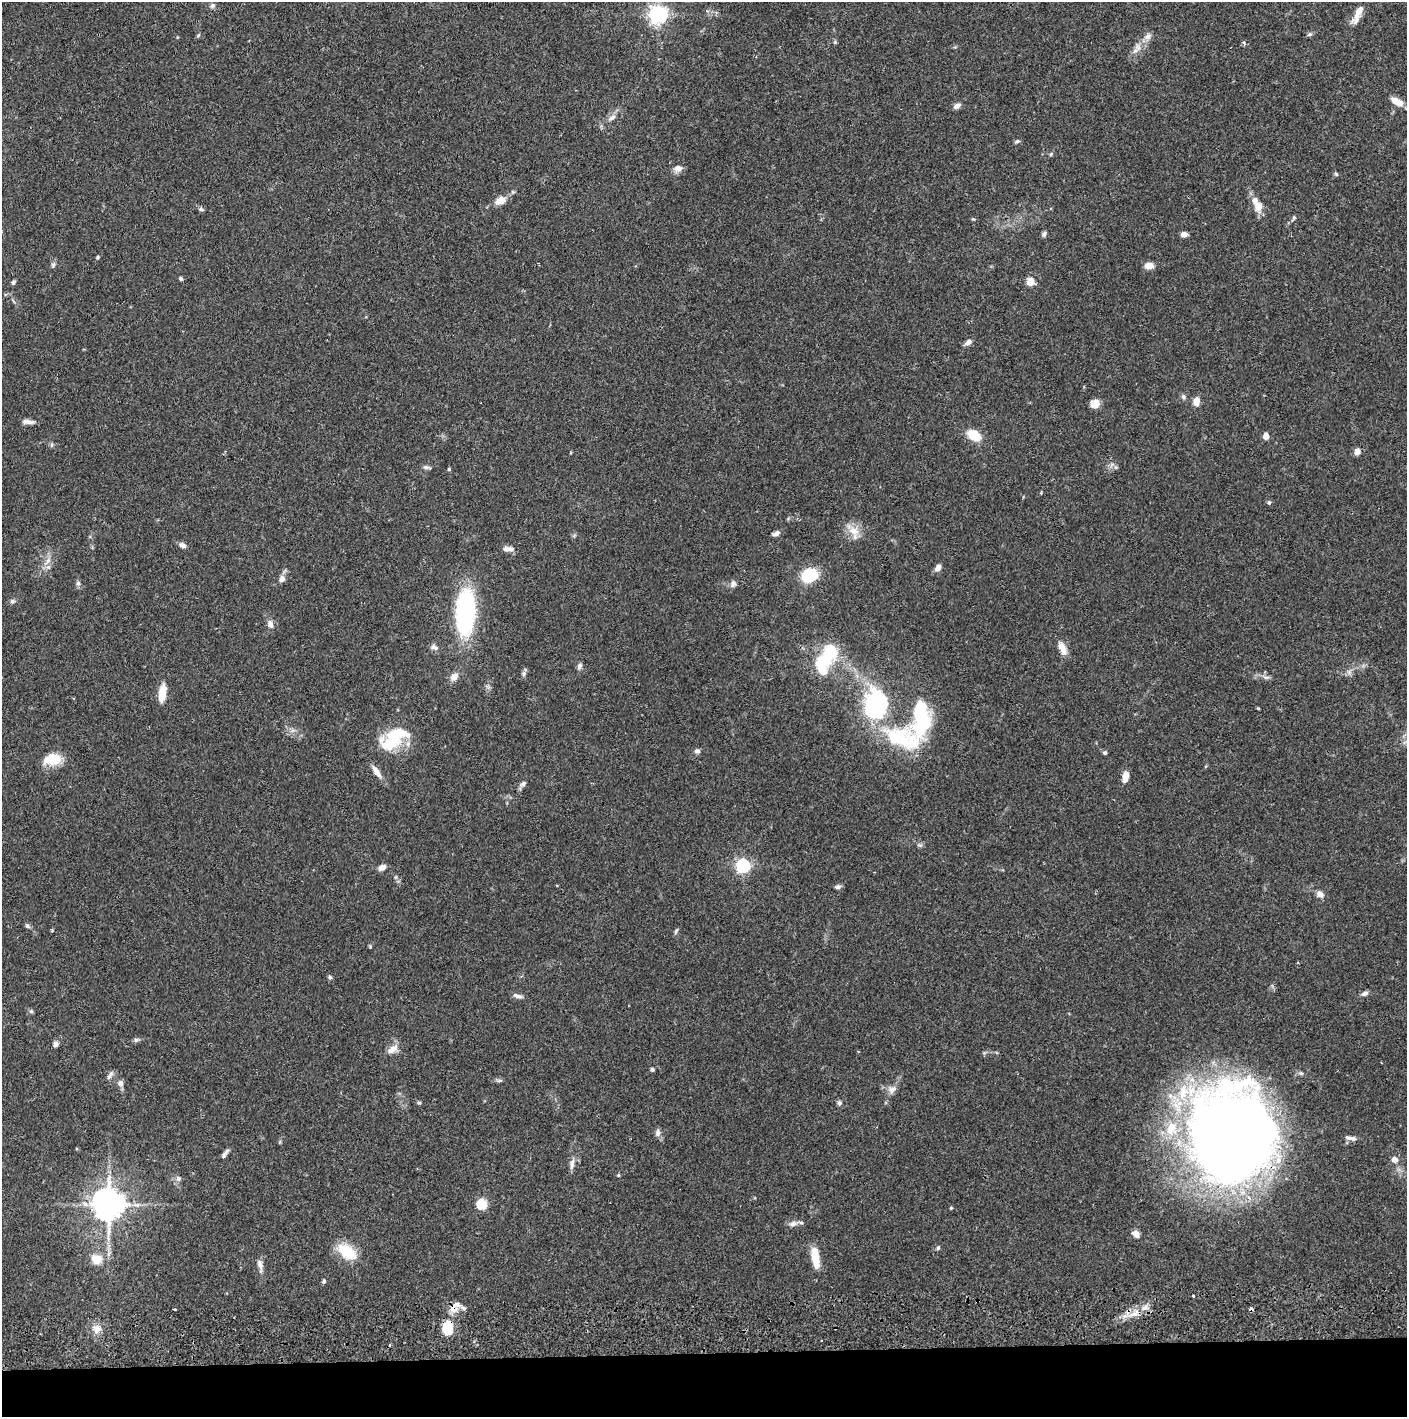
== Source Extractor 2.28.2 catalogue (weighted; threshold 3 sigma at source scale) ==
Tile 8 of 3 x 3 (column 2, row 3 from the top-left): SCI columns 1410-2814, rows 57-1471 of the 4227 x 4358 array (HDU 1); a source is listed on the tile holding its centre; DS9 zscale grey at full resolution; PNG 1409 x 1419 px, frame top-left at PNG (2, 2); no overlay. Shown black and unused: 4% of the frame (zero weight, under 2 of 3 exposures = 3% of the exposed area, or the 3 px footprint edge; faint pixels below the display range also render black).
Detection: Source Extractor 2.28.2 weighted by HDU 2 'WHT'; one run over the whole footprint, this tile lists its part. Background 0.068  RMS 0.0048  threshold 0.0218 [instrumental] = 3 sigma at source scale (4.5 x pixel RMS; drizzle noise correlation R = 1.50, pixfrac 1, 0.05/0.05 arcsec/px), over >= 5 px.
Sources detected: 130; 1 inside a brighter object's white glare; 1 cosmic-ray / hot-pixel residue — not listed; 8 inside a brighter listed object's ellipse — not listed separately; the other 120 listed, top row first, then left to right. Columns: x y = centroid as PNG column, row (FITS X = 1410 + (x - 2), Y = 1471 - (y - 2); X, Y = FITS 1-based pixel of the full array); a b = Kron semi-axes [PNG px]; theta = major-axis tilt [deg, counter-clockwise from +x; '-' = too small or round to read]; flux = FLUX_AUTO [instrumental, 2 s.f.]
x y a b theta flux
212 6 7 6 - 1.2
1359 11 26 7 58 5.1
658 14 7 6 - 230
1310 34 7 5 16 0.97
198 35 6 4 45 0.61
1148 36 11 8 39 2.5
835 42 6 3 72 0.59
1244 43 5 3 - 0.6
1138 47 10 8 -66 2.7
1397 102 14 7 -31 6.3
957 106 8 6 28 2
612 117 11 6 39 2.2
1017 141 7 5 26 0.93
1051 154 5 4 - 0.6
678 168 13 9 27 2.8
1336 174 6 4 -45 0.69
501 201 11 7 24 5.8
1258 206 11 9 -84 5.8
201 209 7 6 - 1.1
1294 218 8 4 58 0.86
973 219 5 3 - 0.52
1044 234 7 5 55 1.1
1184 234 6 5 - 2.8
97 257 5 4 - 0.6
53 265 8 5 63 1
1149 266 9 6 -2 4.3
181 279 5 4 - 0.8
13 282 6 5 - 0.88
1030 282 5 5 - 13
968 342 10 6 33 1.9
1183 396 7 6 - 1.2
1196 402 9 7 83 4.3
1095 404 10 9 - 4.3
28 422 16 5 -4 2.2
974 436 11 7 -33 16
1266 436 5 4 - 5.4
51 445 7 4 89 0.78
1357 452 8 7 - 2.2
426 467 11 5 -9 1.2
449 469 4 4 - 0.64
1269 503 5 4 - 0.74
854 531 17 12 -47 6.3
776 533 9 5 25 1.7
182 545 9 6 -28 1.9
508 549 15 6 -2 2.4
48 561 12 6 57 2.8
938 568 9 7 54 2.3
809 575 10 9 - 27
282 579 9 8 - 2
78 583 8 6 -74 1.2
733 584 9 8 - 1.8
12 601 7 6 - 1.1
465 612 27 12 88 120
270 624 10 7 -72 2.7
434 647 10 7 -28 1.8
1062 648 15 7 -65 5.4
826 658 39 18 60 26
580 666 9 6 72 1.4
1349 672 7 4 -72 1.1
524 674 7 6 - 1.2
454 677 10 7 48 3.3
1266 677 10 4 0 1.4
162 693 18 7 80 8.6
876 705 29 23 85 65
1258 708 3 3 - 0.45
394 738 37 19 37 26
902 738 59 33 -1 42
697 751 7 6 - 1.5
1105 753 5 5 - 0.95
53 760 18 11 4 13
376 772 17 7 -56 3.8
1125 777 10 6 77 5.5
523 784 12 5 38 1.5
920 845 8 5 -19 1
743 866 6 6 - 110
382 867 8 6 26 3.1
838 887 8 5 12 1.2
1320 894 9 7 -44 2.7
27 926 7 5 -29 1
676 931 10 3 60 0.76
330 977 5 5 - 0.88
1365 993 9 6 16 1.7
518 996 12 6 -17 2
31 1011 6 5 - 0.82
136 1040 9 5 13 1.1
56 1044 7 6 - 1.5
392 1049 17 9 34 3.8
652 1069 4 4 - 1.2
110 1076 13 5 55 1.6
499 1080 8 4 8 0.92
120 1083 8 7 - 2.1
892 1089 12 9 35 2.8
419 1103 5 4 - 0.62
839 1103 7 6 - 1.2
658 1133 10 7 85 1.8
1231 1135 90 76 -88 660
1353 1139 8 6 -4 1.6
225 1152 11 5 47 1.6
1394 1160 5 5 - 4.2
572 1164 15 6 86 2.5
618 1175 5 4 - 0.52
178 1178 7 7 - 1.7
108 1204 10 9 - 800
482 1204 5 5 - 31
951 1208 4 3 - 0.51
793 1224 11 7 12 2.3
1136 1234 10 7 -43 2.7
938 1248 7 4 63 0.7
347 1252 25 14 -37 15
815 1257 21 9 -79 8.1
97 1259 15 13 -15 6.9
260 1265 16 6 -77 2.7
324 1281 6 5 - 0.88
1193 1296 3 3 - 1.3
1145 1307 9 6 41 2.3
463 1308 7 5 -23 1.3
453 1309 10 8 -63 3.5
1251 1309 4 3 - 3
448 1328 19 13 80 10
97 1329 11 10 - 4.2
Overlapping masked pixels (flux is a lower limit): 4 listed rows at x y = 1231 1135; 453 1309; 1251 1309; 448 1328